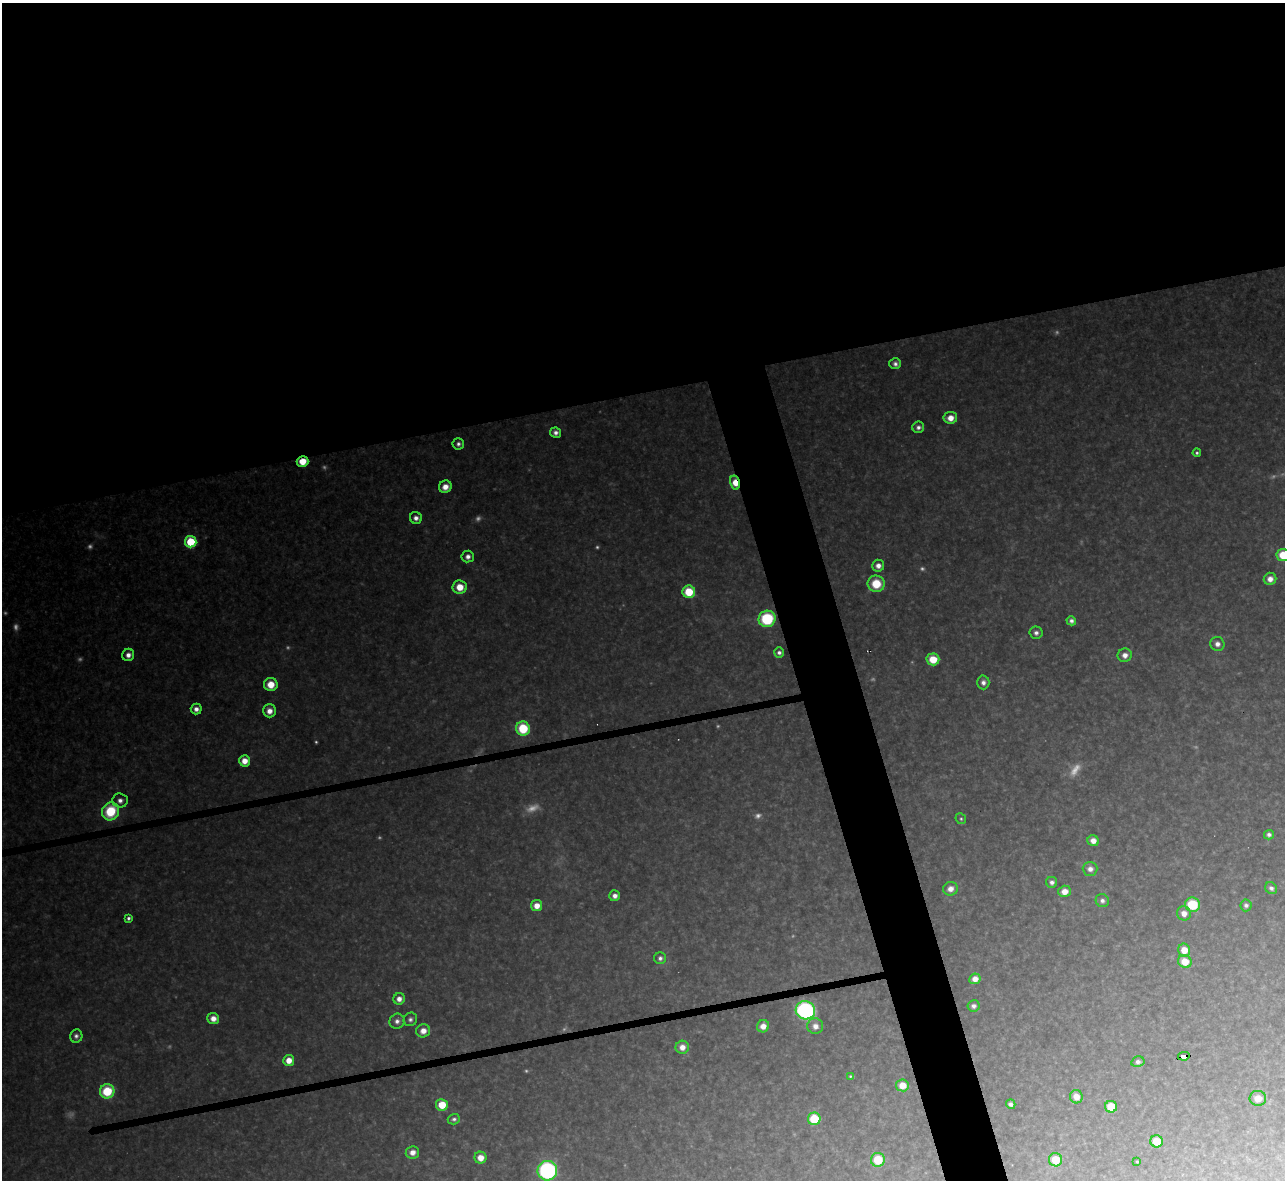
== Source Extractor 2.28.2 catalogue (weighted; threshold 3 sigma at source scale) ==
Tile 2 of 4 x 4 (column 2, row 1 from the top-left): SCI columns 1284-2566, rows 3678-4855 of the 5133 x 5115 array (HDU 1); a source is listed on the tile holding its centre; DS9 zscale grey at full resolution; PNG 1287 x 1182 px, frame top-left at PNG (2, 3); each listed source drawn as its Kron ellipse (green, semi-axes under 4 px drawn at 4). Shown black and unused: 37% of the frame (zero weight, under 3 of 4 exposures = <1% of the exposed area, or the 3 px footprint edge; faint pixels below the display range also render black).
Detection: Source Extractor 2.28.2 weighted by HDU 2 'WHT'; one run over the whole footprint, this tile lists its part. Background 0.325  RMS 0.019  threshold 0.0868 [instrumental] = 3 sigma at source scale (4.5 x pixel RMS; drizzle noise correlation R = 1.50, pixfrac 1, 0.05/0.05 arcsec/px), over >= 5 px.
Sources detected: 111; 27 too faint to see at this stretch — neither listed nor drawn; the other 84 listed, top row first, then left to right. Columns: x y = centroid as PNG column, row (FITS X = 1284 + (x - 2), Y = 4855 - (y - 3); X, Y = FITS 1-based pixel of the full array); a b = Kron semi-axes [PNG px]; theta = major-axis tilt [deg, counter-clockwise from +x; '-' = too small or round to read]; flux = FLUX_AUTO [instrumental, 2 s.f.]
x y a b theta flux
895 364 6 5 - 9.1
950 418 7 6 - 27
918 427 6 5 - 9.3
556 433 5 5 - 11
458 444 6 5 - 7.9
1197 453 4 4 - 4.9
302 461 6 5 - 48
735 483 7 5 -75 40
445 487 6 6 - 25
416 518 6 6 - 13
191 542 6 5 - 140
1283 555 6 6 - 63
468 557 6 6 - 12
878 566 6 6 - 15
1270 579 6 6 - 19
876 584 8 8 - 66
460 587 7 7 - 40
689 592 6 6 - 81
767 619 8 8 - 160
1071 621 5 4 - 8.5
1036 633 6 6 - 9.4
1217 644 7 7 - 14
779 652 5 5 - 7.7
128 655 6 6 - 14
1125 655 7 6 - 16
933 659 6 6 - 57
983 682 7 6 - 11
271 684 7 6 - 40
196 709 5 5 - 13
269 711 6 6 - 21
523 728 7 7 - 120
244 761 6 5 - 28
120 800 7 7 - 13
110 811 9 8 - 120
961 819 6 5 - 3.6
1269 835 5 4 - 7.6
1093 841 6 5 - 18
1090 869 7 7 - 15
1052 882 5 5 - 8.9
1271 888 6 5 - 8.6
950 889 7 7 - 19
1065 891 6 5 - 24
615 896 5 5 - 13
1102 901 7 6 - 9.2
1192 905 7 7 - 110
1246 905 6 5 - 7.1
537 906 5 5 - 24
1184 913 7 7 - 20
129 918 4 4 - 6.4
1184 950 6 6 - 36
660 958 6 6 - 7.4
1185 962 7 6 - 43
975 979 6 5 - 17
399 999 6 5 - 17
974 1006 6 5 - 9.5
805 1010 10 9 - 500
213 1018 6 5 - 21
410 1019 7 6 - 7.6
397 1021 7 7 - 12
763 1026 6 6 - 21
815 1026 8 8 - 18
423 1031 7 6 - 21
76 1036 7 6 - 8.6
682 1047 6 6 - 21
1184 1056 6 4 10 73
289 1060 5 5 - 28
1138 1062 6 5 - 8
850 1076 4 4 - 3
902 1085 6 6 - 34
107 1091 7 7 - 100
1076 1097 6 6 - 25
1258 1098 8 7 - 25
1011 1104 5 4 - 8.4
442 1105 6 6 - 55
1111 1107 6 6 - 70
454 1119 6 5 - 6.3
814 1119 6 6 - 97
1157 1141 6 6 - 47
412 1152 7 6 - 19
480 1158 6 6 - 28
878 1160 7 7 - 80
1056 1160 6 6 - 48
1137 1162 3 3 - 2.6
547 1171 10 10 - 470
Overlapping masked pixels (flux is a lower limit): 3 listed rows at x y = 302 461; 735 483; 1184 1056
Isophote crosses this tile's border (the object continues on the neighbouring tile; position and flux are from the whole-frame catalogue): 2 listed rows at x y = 1283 555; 547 1171